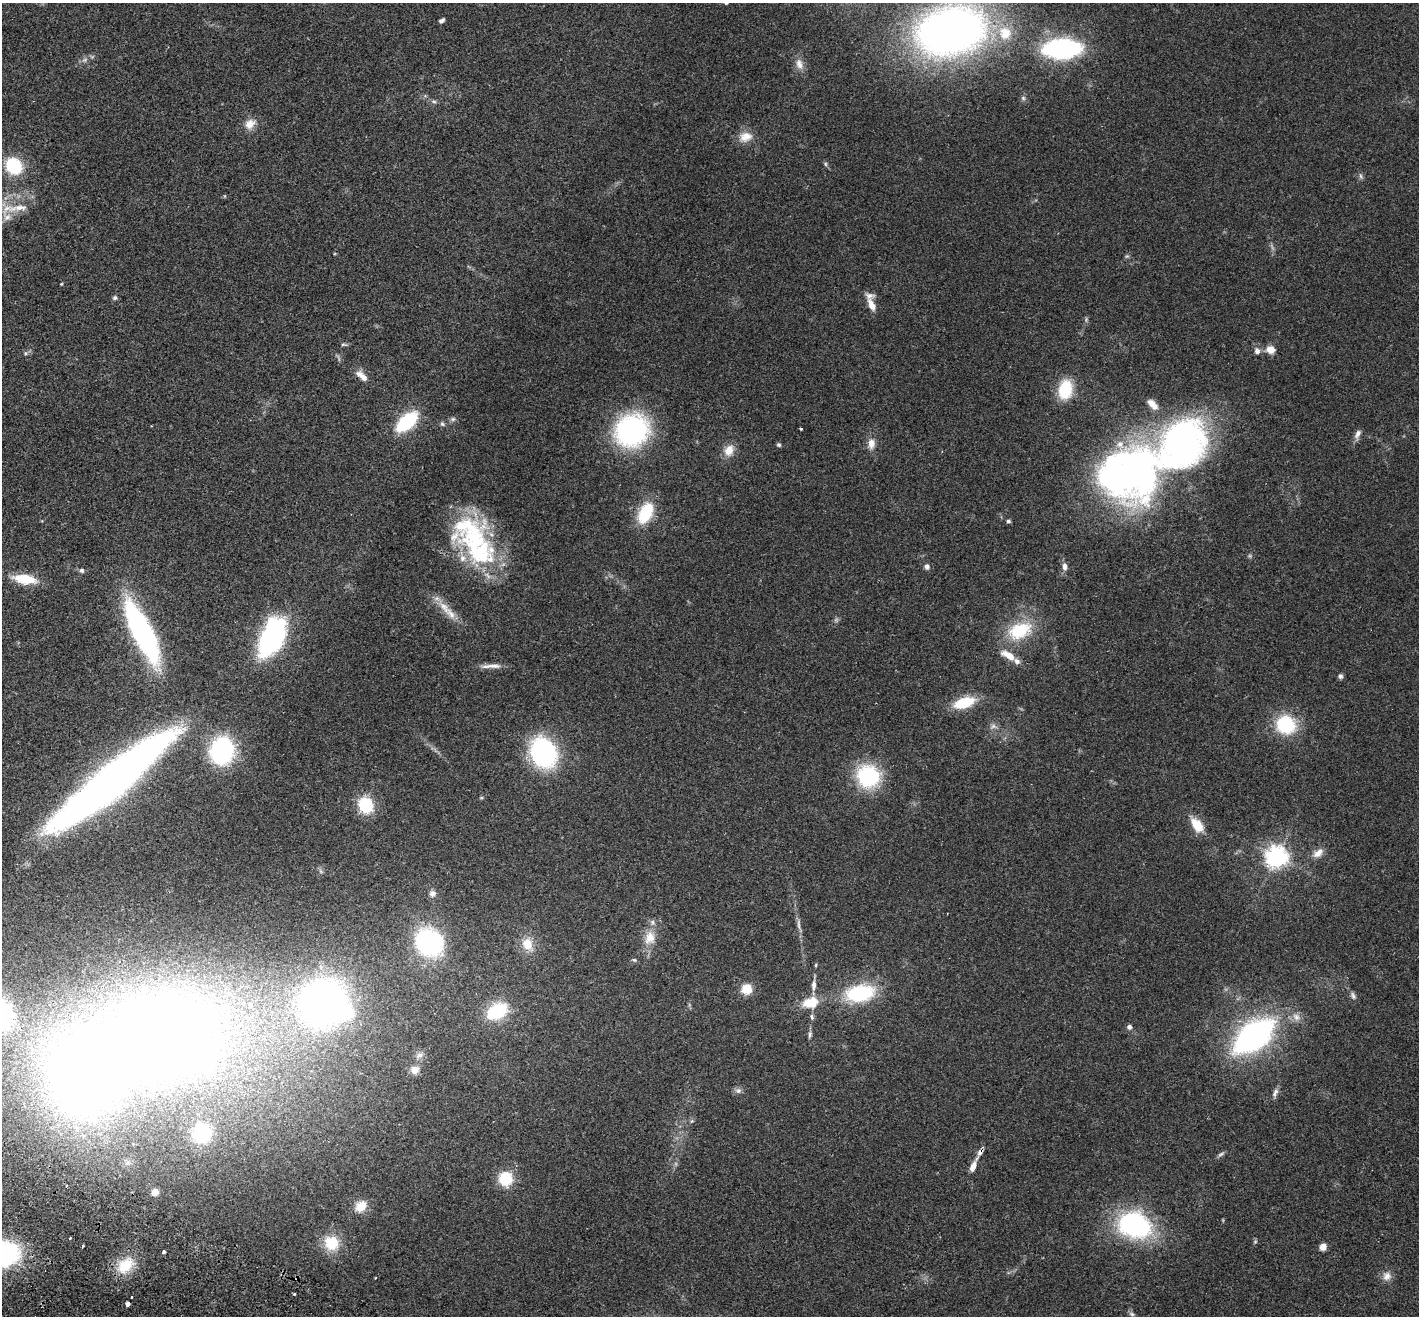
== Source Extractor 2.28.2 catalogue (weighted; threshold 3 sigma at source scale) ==
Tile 7 of 4 x 4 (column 3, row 2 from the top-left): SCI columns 2865-4281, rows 2829-4142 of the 5732 x 5790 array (HDU 1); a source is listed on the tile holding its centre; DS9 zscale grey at full resolution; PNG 1421 x 1318 px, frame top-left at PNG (2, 3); no overlay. Shown black and unused: <1% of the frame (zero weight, under 2 of 3 exposures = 3% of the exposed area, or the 3 px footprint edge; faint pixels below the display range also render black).
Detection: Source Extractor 2.28.2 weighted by HDU 2 'WHT'; one run over the whole footprint, this tile lists its part. Background 0.0681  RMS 0.0082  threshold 0.0369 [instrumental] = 3 sigma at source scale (4.5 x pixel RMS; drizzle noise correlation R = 1.50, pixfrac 1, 0.05/0.05 arcsec/px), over >= 5 px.
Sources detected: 124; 2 too faint to see at this stretch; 4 inside a brighter object's white glare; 1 cosmic-ray / hot-pixel residue — not listed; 12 inside a brighter listed object's ellipse — not listed separately; the other 105 listed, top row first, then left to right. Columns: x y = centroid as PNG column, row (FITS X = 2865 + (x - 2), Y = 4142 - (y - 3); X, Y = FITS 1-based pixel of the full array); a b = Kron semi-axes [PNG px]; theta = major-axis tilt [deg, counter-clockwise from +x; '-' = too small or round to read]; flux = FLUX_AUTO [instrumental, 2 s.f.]
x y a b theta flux
442 21 6 4 35 2
951 31 59 40 13 480
1062 49 25 13 2 180
85 60 8 6 21 2.5
799 64 15 9 -74 6.5
1023 98 7 5 -47 1.6
434 101 7 6 - 1.9
250 124 14 11 39 8.4
745 137 19 13 17 9.8
825 164 6 4 -88 1.2
14 166 16 13 -43 44
1361 176 9 5 -68 1.7
18 208 37 9 9 17
1127 256 6 4 18 1.1
61 284 3 3 - 0.74
115 298 7 6 - 1.6
871 305 14 7 -66 8.3
344 345 10 4 -5 1.3
1270 349 10 8 -9 7.9
1257 351 8 7 - 3.6
25 353 6 4 -90 1.2
360 374 12 9 -33 5.4
1065 389 20 14 78 31
1152 404 15 8 -44 7.6
453 419 7 6 - 1.9
407 422 20 11 42 61
442 424 7 6 - 1.8
801 429 3 3 - 0.94
632 430 26 24 35 170
1358 434 13 6 65 4
871 443 13 8 89 7.2
779 445 6 5 - 1.4
729 450 15 11 64 9.8
1129 474 62 52 16 380
645 513 23 14 63 35
1008 521 4 4 - 1.9
475 539 63 24 -37 78
927 566 8 6 -79 2.7
1064 566 9 6 -84 4.4
81 570 6 5 - 2.2
24 579 24 10 -9 24
444 607 25 10 -49 12
836 620 6 5 - 1.5
1020 631 29 18 22 41
142 632 51 15 -64 230
272 638 34 18 65 150
1008 655 20 8 -31 11
491 666 29 5 2 6
1340 676 6 6 - 2.2
964 702 23 10 18 29
1286 725 18 17 - 51
993 726 9 6 3 2.9
222 750 18 15 83 140
543 753 24 20 -64 130
868 776 20 19 - 75
113 782 129 25 39 640
365 805 11 10 - 48
1197 825 14 8 -53 19
1318 853 16 9 36 6.5
1276 857 7 7 - 610
432 893 8 8 - 3.1
799 924 18 4 -86 3.7
650 938 21 14 76 14
429 942 23 20 -43 140
527 944 18 14 -76 13
634 960 7 5 -14 1.4
816 965 5 3 - 0.85
813 985 13 6 87 4.8
746 989 9 9 - 15
860 993 30 17 10 61
1353 996 11 6 -65 2.6
810 1002 20 13 16 18
250 1004 6 6 - 2.3
324 1004 34 32 50 510
497 1011 19 13 33 47
812 1017 8 5 -84 1.9
1296 1017 12 9 -37 5.7
1129 1027 5 4 - 3.5
810 1035 9 5 82 2.2
1254 1036 32 17 38 270
419 1055 11 7 23 3.3
415 1070 10 9 - 6.2
82 1078 67 49 56 1000
738 1091 8 7 - 2.8
1275 1093 13 6 66 3.2
692 1121 6 4 44 1.1
202 1133 13 12 - 51
980 1152 11 6 61 3.6
1221 1154 10 4 26 1.8
973 1167 11 6 70 7.1
506 1179 15 14 - 25
155 1192 6 5 - 10
361 1206 11 9 44 14
1135 1225 27 20 -19 150
70 1238 3 3 - 1.3
1255 1242 6 4 1 1
331 1243 19 18 - 20
1323 1247 6 5 - 8.3
163 1252 3 3 - 8
125 1265 22 16 37 26
1387 1276 12 11 - 6
294 1294 3 3 - 1.5
132 1297 3 3 - 3.7
127 1304 4 4 - 17
1132 1314 9 5 -27 2
Overlapping masked pixels (flux is a lower limit): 1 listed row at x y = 980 1152
Isophote crosses this tile's border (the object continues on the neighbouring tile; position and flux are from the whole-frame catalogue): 1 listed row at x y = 18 208